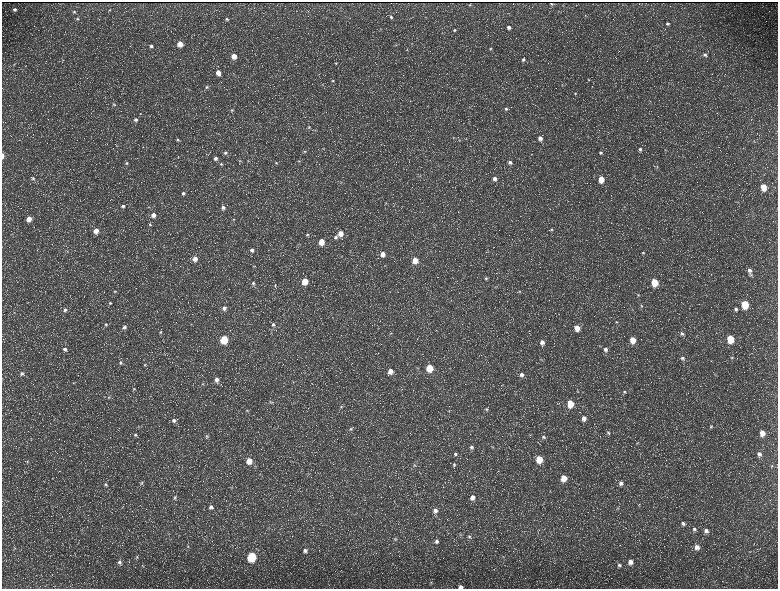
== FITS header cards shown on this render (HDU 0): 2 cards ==
NAXIS1  =                 1552 / length of data axis 1
NAXIS2  =                 1173 / length of data axis 2

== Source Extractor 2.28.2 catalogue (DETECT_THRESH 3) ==
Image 1552 x 1173 px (HDU 0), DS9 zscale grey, zoomed out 1/2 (1 PNG px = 2 x 2 image px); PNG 780 x 591 px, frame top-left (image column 1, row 1173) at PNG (2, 2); no overlay
Background 214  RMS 9.7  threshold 29.2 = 3 sigma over >= 5 px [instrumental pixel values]
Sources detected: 225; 37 cannot appear on this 1/2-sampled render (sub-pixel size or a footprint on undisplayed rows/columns) and are not listed; the other 188 listed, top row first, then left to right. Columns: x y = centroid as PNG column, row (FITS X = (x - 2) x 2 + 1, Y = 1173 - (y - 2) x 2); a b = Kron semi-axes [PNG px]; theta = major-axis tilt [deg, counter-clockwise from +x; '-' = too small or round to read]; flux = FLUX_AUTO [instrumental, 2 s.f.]
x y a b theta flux
551 3 2 1 - 1300
470 5 2 2 - 1400
15 9 5 4 - 5400
110 10 4 3 - 1600
74 12 4 4 - 2900
585 15 3 3 - 1400
391 17 5 4 - 3900
77 19 5 5 - 3300
226 19 4 3 - 2700
668 23 4 4 - 3800
509 28 5 4 - 7000
380 29 4 3 - 1800
454 30 4 4 - 3200
180 44 4 4 - 24000
412 44 3 2 - 1100
151 46 4 4 - 5100
490 49 4 4 - 2400
407 50 4 3 - 1700
705 55 5 5 - 5200
234 56 4 4 - 23000
523 59 4 4 - 4500
336 63 5 4 - 3100
218 73 5 5 - 16000
588 79 4 3 - 1800
333 81 4 3 - 2100
562 85 4 3 - 1800
207 87 6 5 - 4200
575 93 4 4 - 1800
114 104 6 4 -23 3200
506 109 5 4 - 3700
232 110 5 4 - 3500
136 120 5 5 - 7300
309 127 5 4 - 2900
588 136 3 2 - 910
453 137 3 3 - 1400
540 138 5 4 - 11000
178 140 5 5 - 4300
459 140 4 3 - 1500
754 141 4 2 - 1200
116 146 3 3 - 1300
143 147 3 2 - 1200
640 149 5 4 - 4300
665 150 4 3 - 1200
304 151 4 3 - 2200
600 152 4 4 - 3600
225 153 5 5 - 5000
2 156 4 2 - 7500
215 158 5 4 - 6000
240 161 4 3 - 1500
299 161 4 2 - 1300
510 162 5 5 - 6600
126 163 5 4 - 3500
276 163 4 3 - 2100
221 164 4 4 - 2700
657 167 4 3 - 1800
420 176 3 2 - 1200
33 178 5 4 - 3100
494 179 5 5 - 9600
601 179 5 4 - 33000
763 187 5 4 - 37000
183 193 4 4 - 4700
386 203 4 3 - 1300
123 206 6 5 - 5700
149 207 4 3 - 1900
223 208 5 5 - 7000
153 215 5 5 - 13000
29 219 4 4 - 20000
233 220 4 3 - 1800
150 224 5 4 - 3200
552 229 5 4 - 3500
96 231 5 5 - 20000
340 233 5 4 - 20000
12 234 3 2 - 1200
307 235 4 4 - 2900
336 237 5 4 - 4600
321 242 4 4 - 32000
252 250 5 5 - 6800
643 253 4 4 - 2600
382 254 5 5 - 16000
341 256 4 2 - 1200
195 259 5 5 - 15000
415 260 5 4 - 29000
385 265 4 3 - 1500
254 266 4 3 - 1400
749 271 9 5 -74 11000
486 278 5 4 - 3200
305 281 5 4 - 41000
654 282 5 4 - 66000
253 283 5 5 - 4500
275 285 5 4 - 2700
519 291 5 4 - 2700
115 292 5 4 - 2800
638 295 4 3 - 2200
110 303 5 4 - 2900
745 304 5 4 - 91000
641 306 5 4 - 2900
224 308 5 5 - 7800
736 309 6 4 -31 4400
65 310 5 4 - 4500
616 322 5 4 - 2700
106 324 5 4 - 3000
273 325 5 5 - 5200
124 327 4 4 - 5200
577 328 5 5 - 24000
160 332 5 4 - 3000
271 333 3 2 - 1200
391 333 3 3 - 1200
682 334 6 5 - 4400
730 339 5 4 - 75000
224 340 5 4 - 93000
633 340 5 4 - 32000
542 342 6 5 - 11000
65 349 5 5 - 6500
605 350 6 5 - 8500
682 358 6 5 - 6000
732 358 5 3 - 2100
541 359 3 2 - 1300
120 363 5 4 - 4100
145 365 4 4 - 2200
429 368 5 4 - 63000
390 371 5 5 - 16000
22 373 5 4 - 4600
521 375 5 5 - 7500
217 380 5 5 - 9400
73 383 4 3 - 2000
203 384 4 3 - 2100
134 389 5 4 - 2500
624 392 5 5 - 3500
109 397 5 4 - 2600
270 402 5 4 - 2600
570 404 5 4 - 52000
341 407 6 4 33 3400
487 409 5 4 - 2700
247 411 4 3 - 1700
584 418 6 5 - 11000
174 420 5 5 - 6000
711 427 5 4 - 3200
351 429 5 5 - 3300
608 432 6 5 - 4700
762 433 5 5 - 22000
135 435 6 5 - 4300
207 436 5 4 - 2700
543 437 5 4 - 3700
31 438 4 3 - 1500
637 443 5 4 - 2600
472 447 5 5 - 4500
493 447 4 3 - 1600
455 454 5 4 - 4200
759 454 6 6 - 9700
539 459 5 4 - 53000
27 461 4 4 - 2400
249 461 6 5 - 24000
414 465 4 3 - 2100
454 465 5 4 - 2900
772 466 5 4 - 2600
260 474 4 2 - 1200
564 478 5 5 - 33000
142 482 5 4 - 3300
621 483 6 6 - 7800
105 485 6 5 - 4400
231 487 4 2 - 1300
175 497 6 4 52 4300
473 497 5 5 - 13000
639 505 4 3 - 1900
211 507 5 5 - 7500
618 508 5 3 - 1800
435 510 6 6 - 10000
683 523 6 5 - 5500
694 529 6 5 - 5500
706 531 6 5 - 8000
460 535 5 4 - 3100
469 536 6 5 - 4800
395 539 6 5 - 4000
47 540 3 2 - 1100
437 541 6 6 - 7200
188 547 5 4 - 3000
697 547 6 5 - 12000
14 548 5 4 - 2700
305 551 6 5 - 7300
137 557 4 3 - 2200
251 557 5 5 - 160000
503 557 5 2 - 1600
120 562 7 5 -58 5900
630 562 5 5 - 13000
619 565 6 4 -27 4600
142 566 4 3 - 1600
431 582 5 4 - 2400
461 587 5 4 - 6400
At the frame edge (FLAGS 8, measured only in part): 2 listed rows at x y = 2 156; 461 587
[37 sub-pixel or undisplayed-footprint detections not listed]